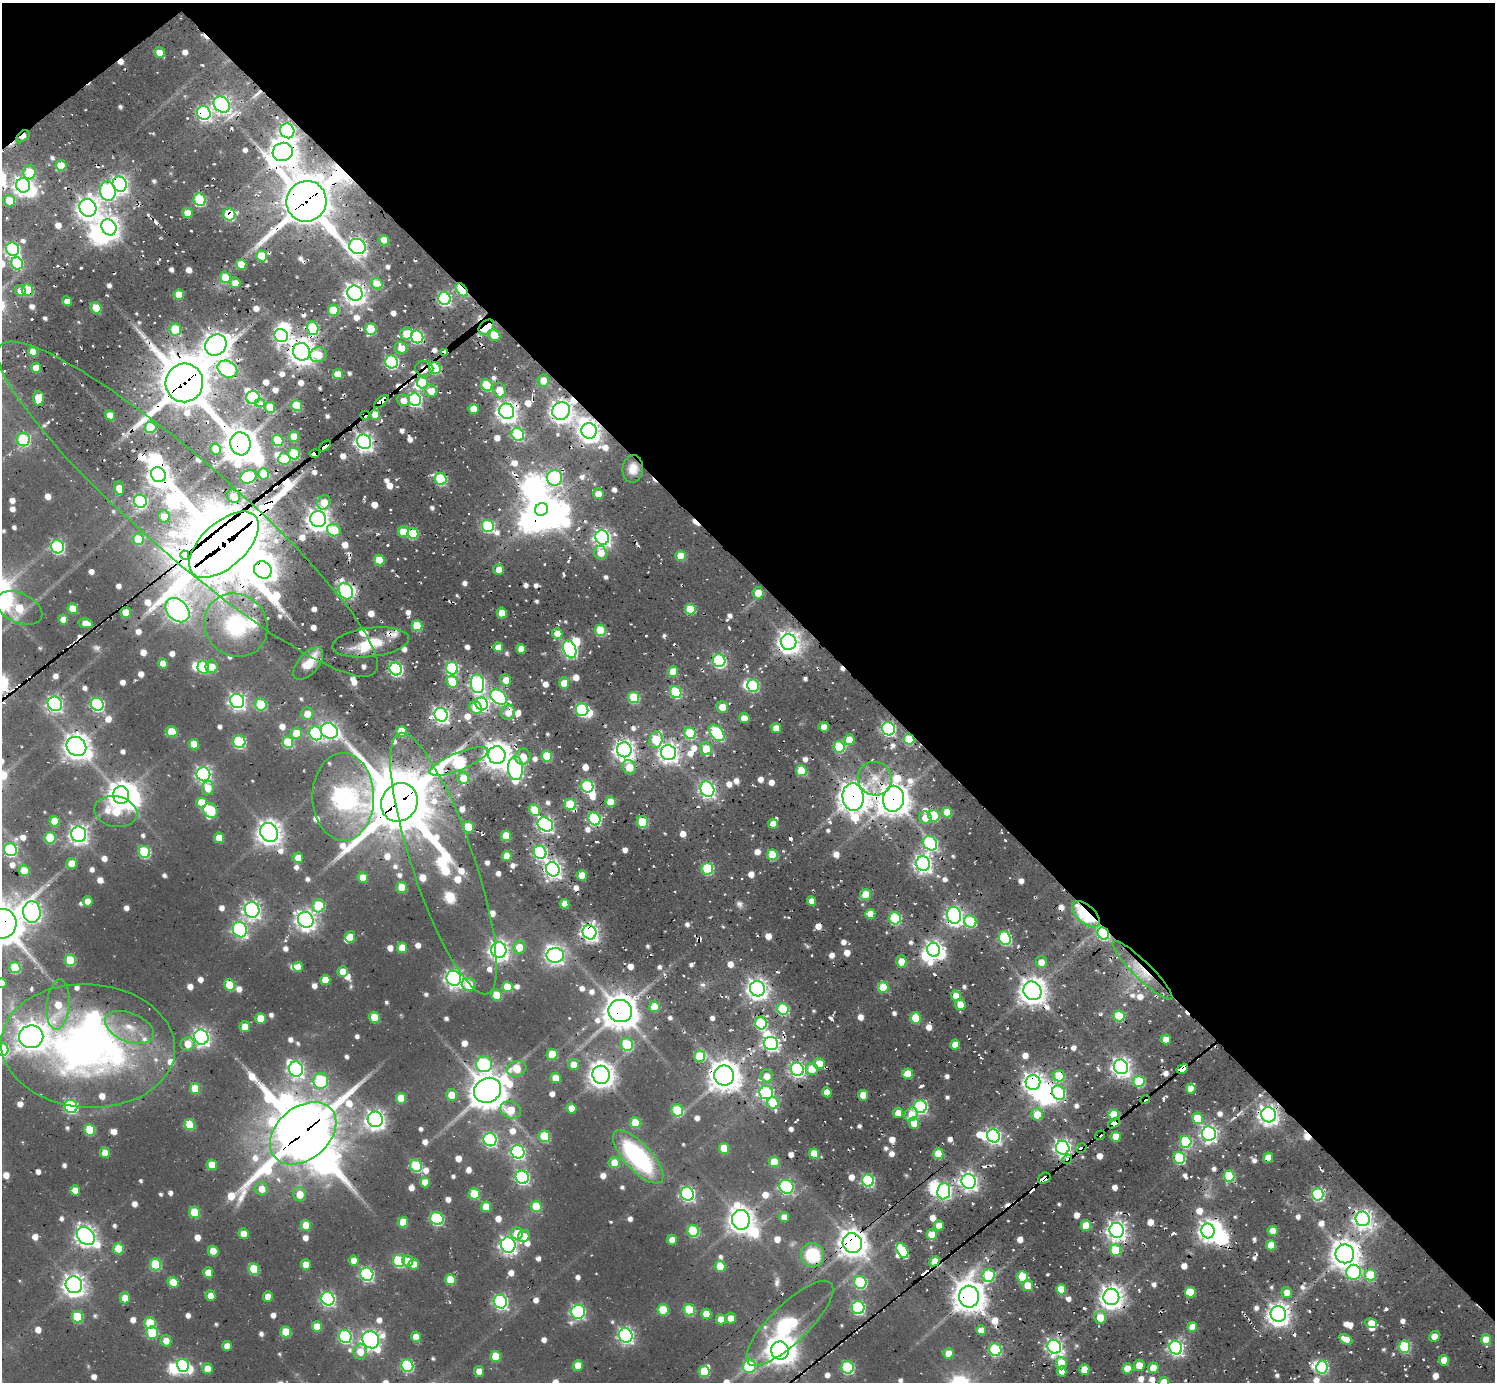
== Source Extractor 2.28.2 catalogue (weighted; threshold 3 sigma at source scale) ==
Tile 3 of 4 x 4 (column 3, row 1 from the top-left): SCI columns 3343-4835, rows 4557-5936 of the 6328 x 6302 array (HDU 1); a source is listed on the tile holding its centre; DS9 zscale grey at full resolution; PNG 1497 x 1384 px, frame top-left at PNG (2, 3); each listed source drawn as its Kron ellipse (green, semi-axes under 4 px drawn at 4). Shown black and unused: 43% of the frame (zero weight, under 2 of 3 exposures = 12% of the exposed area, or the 3 px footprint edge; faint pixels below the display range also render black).
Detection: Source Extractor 2.28.2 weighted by HDU 2 'WHT'; one run over the whole footprint, this tile lists its part. Background 0.0801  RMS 0.0094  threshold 0.0424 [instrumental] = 3 sigma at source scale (4.5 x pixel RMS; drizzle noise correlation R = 1.50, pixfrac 1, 0.05/0.05 arcsec/px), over >= 5 px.
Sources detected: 964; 2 too faint to see at this stretch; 41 inside a brighter object's white glare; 42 cosmic-ray / hot-pixel residue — neither listed nor drawn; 21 inside a brighter listed object's ellipse — not listed separately; of the other 858, all 500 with FLUX_AUTO >= 11.8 (the completeness limit of this list) listed and drawn (358 fainter detections not listed), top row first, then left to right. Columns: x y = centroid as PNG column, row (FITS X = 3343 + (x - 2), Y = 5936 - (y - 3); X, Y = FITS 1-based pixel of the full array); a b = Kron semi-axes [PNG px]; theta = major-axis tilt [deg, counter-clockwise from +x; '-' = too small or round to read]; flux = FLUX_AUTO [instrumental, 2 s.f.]
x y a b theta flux
159 52 5 5 - 14
222 104 9 7 -43 310
204 113 7 6 - 220
287 131 7 6 - 300
23 136 7 4 40 14
283 152 10 9 - 1300
61 165 6 5 - 26
30 172 7 6 - 38
120 184 8 6 -56 360
23 185 7 7 - 480
108 191 10 8 -80 210
200 200 6 6 - 79
9 201 6 5 - 23
306 201 20 20 - 4800
88 208 9 8 - 880
187 213 5 5 - 18
229 214 6 6 - 74
109 227 8 7 - 720
384 240 5 5 - 25
357 246 8 7 - 420
13 249 7 6 - 220
262 256 5 5 - 31
17 263 6 5 - 57
241 264 5 5 - 15
225 277 6 5 - 25
235 283 5 5 - 13
377 284 6 5 - 36
28 290 6 5 - 56
462 290 8 5 -49 92
20 291 6 5 - 12
355 293 8 7 - 700
179 295 5 5 - 26
444 299 6 6 - 180
67 301 5 4 - 12
96 308 6 5 - 26
333 310 6 5 - 30
486 327 9 6 43 48
313 328 7 5 -75 63
175 329 6 6 - 40
371 329 6 5 - 50
406 333 6 6 - 22
494 335 6 5 - 20
281 336 7 6 - 220
417 337 6 6 - 130
216 345 11 10 - 1100
401 348 6 6 - 15
33 352 5 4 - 19
301 352 9 8 - 1100
445 352 4 4 - 730
318 355 8 7 - 18
392 362 6 6 - 150
36 368 5 5 - 20
435 368 6 5 - 66
227 369 10 8 -27 140
424 369 9 8 - 12
338 374 5 5 - 21
543 381 6 6 - 18
422 382 6 5 - 40
184 383 19 19 - 5200
487 385 6 5 - 48
499 390 7 6 - 18
431 391 6 6 - 16
38 398 7 5 -88 23
253 398 6 6 - 120
403 400 7 5 -19 12
415 400 6 6 - 190
381 402 9 4 40 1100
260 403 5 3 - 20
297 405 5 5 - 49
270 407 5 5 - 29
473 409 5 5 - 16
507 411 8 7 - 640
561 411 9 8 - 820
110 415 5 5 - 12
365 415 5 3 - 100
375 415 5 5 - 16
150 427 6 5 - 45
589 431 8 7 - 740
518 434 7 6 - 91
294 437 5 5 - 23
23 440 6 6 - 97
278 440 6 5 - 46
364 442 7 7 - 470
240 444 11 10 - 2000
325 446 7 3 39 730
216 449 5 5 - 22
315 453 5 3 - 980
294 454 6 5 - 67
284 459 6 5 - 40
633 469 14 10 83 13
263 474 5 5 - 24
158 475 8 7 - 770
248 477 8 6 25 110
554 478 8 7 - 190
441 479 6 5 - 97
119 488 7 5 -80 18
598 494 5 5 - 14
233 496 7 6 - 14
140 501 7 6 - 180
324 502 7 6 - 20
187 509 249 47 -41 1100
542 509 7 6 - 1000
164 516 6 6 - 16
318 519 8 8 - 830
488 526 6 6 - 93
334 530 7 6 - 34
403 532 5 5 - 22
413 533 5 5 - 49
602 538 7 7 - 400
138 539 6 5 - 36
224 545 42 22 42 9900
57 547 7 6 - 180
601 553 7 6 - 15
185 555 4 4 - 580
681 556 5 5 - 25
379 560 5 5 - 27
263 570 9 8 - 590
499 570 5 5 - 12
346 591 9 6 -62 200
758 593 5 5 - 16
19 608 24 14 -24 48
73 609 5 5 - 27
690 609 5 5 - 35
177 610 14 10 -45 700
126 613 5 5 - 21
502 613 5 5 - 19
63 619 5 5 - 12
86 623 7 5 -11 13
236 625 33 30 -44 100
417 626 5 5 - 38
600 630 5 5 - 50
557 633 5 5 - 14
371 642 38 14 7 38
789 642 8 7 - 740
498 647 5 5 - 15
521 649 5 5 - 16
570 649 9 6 -68 210
719 661 6 6 - 170
163 663 5 5 - 12
308 664 19 10 49 19
203 667 6 5 - 66
212 667 6 6 - 15
452 668 6 6 - 130
396 669 6 6 - 190
673 672 5 5 - 24
506 680 6 5 - 12
452 682 6 5 - 42
564 683 6 5 - 18
477 684 9 6 -83 270
753 686 6 5 - 90
676 692 6 5 - 76
499 697 9 6 -38 200
634 697 6 5 - 56
237 701 7 6 - 360
55 704 7 7 - 260
97 704 7 6 - 170
482 704 6 6 - 170
261 705 6 5 - 60
722 707 6 5 - 17
475 708 7 6 - 17
582 710 6 6 - 120
508 713 7 7 - 12
307 714 6 6 - 12
441 715 7 6 - 360
744 718 5 5 - 14
824 727 5 5 - 15
776 728 5 5 - 17
888 729 7 6 - 180
329 731 9 7 -29 300
172 732 6 5 - 33
402 732 5 5 - 42
296 733 6 6 - 18
316 733 7 6 - 170
690 733 6 5 - 71
717 733 9 6 -51 140
909 739 5 5 - 47
656 740 8 6 74 52
849 740 5 5 - 20
239 742 6 6 - 110
288 742 6 5 - 50
194 744 5 5 - 23
76 746 10 9 - 1100
839 747 6 5 - 60
706 749 6 6 - 24
624 750 7 7 - 660
668 753 7 7 - 570
497 755 9 8 - 1300
547 756 5 5 - 43
523 757 8 7 - 19
459 761 31 8 22 190
629 767 7 6 - 21
515 768 12 7 -86 280
801 771 5 5 - 45
203 774 7 6 - 300
463 778 6 5 - 20
875 779 17 16 - 23
587 786 6 6 - 110
208 788 7 6 - 17
707 789 8 6 -61 310
121 795 9 8 - 1100
343 797 44 31 -89 700
853 797 14 10 -85 1500
893 799 13 10 82 1600
201 802 5 5 - 18
399 802 20 17 60 6000
610 802 5 5 - 22
570 804 6 5 - 50
210 810 8 7 - 75
534 810 6 5 - 40
116 811 21 15 -11 35
947 812 5 5 - 23
934 816 6 5 - 51
925 818 6 6 - 14
594 819 6 6 - 140
54 821 5 5 - 22
642 822 6 5 - 46
545 824 8 6 -33 290
773 824 5 5 - 13
468 827 6 5 - 26
269 832 10 8 -57 990
79 834 8 7 - 450
506 836 5 5 - 32
50 838 6 5 - 48
219 838 5 5 - 21
930 843 7 6 - 170
10 850 6 6 - 140
144 852 6 5 - 90
540 852 7 6 - 190
773 855 5 5 - 45
507 856 5 5 - 14
298 858 5 5 - 15
72 863 5 5 - 17
443 863 138 31 -71 320
923 864 7 7 - 430
553 869 7 6 - 440
707 869 6 5 - 83
24 871 5 5 - 25
582 875 5 5 - 22
363 877 5 5 - 20
402 887 5 5 - 30
866 894 6 5 - 29
88 901 5 5 - 13
811 901 5 4 - 12
565 904 5 4 - 15
319 906 6 6 - 54
252 910 8 7 - 410
32 912 11 8 -85 460
870 914 5 5 - 15
1086 914 17 9 -43 97
954 915 8 7 - 400
895 918 6 6 - 88
306 920 8 7 - 600
970 921 6 6 - 66
2 924 15 15 - 3300
240 930 8 7 - 220
589 932 7 6 - 440
1103 933 6 5 - 120
350 937 5 5 - 21
1005 938 7 5 -68 120
519 947 6 6 - 19
402 948 5 5 - 22
499 950 8 7 - 590
934 950 7 6 - 380
555 955 9 7 2 390
70 960 6 5 - 47
901 961 6 5 - 16
1041 962 5 5 - 12
298 967 5 5 - 13
15 968 6 5 - 50
1142 970 41 8 -45 26
343 972 5 5 - 16
454 978 7 7 - 420
325 980 5 5 - 19
2 983 5 5 - 13
469 984 7 6 - 29
230 985 6 5 - 38
507 987 5 5 - 28
883 987 5 5 - 33
757 989 8 7 - 640
1032 991 10 8 -49 1200
497 995 5 5 - 32
956 996 5 5 - 19
58 1005 25 11 85 30
960 1005 5 5 - 15
654 1007 5 5 - 27
783 1009 6 5 - 88
620 1011 12 11 - 1900
1119 1016 5 5 - 53
374 1017 5 5 - 28
261 1018 5 5 - 26
916 1018 5 5 - 40
761 1023 6 5 - 90
245 1026 5 5 - 14
129 1027 26 14 -22 23
31 1037 12 11 - 1200
201 1037 7 7 - 400
1166 1039 5 5 - 17
771 1043 7 6 - 220
188 1044 7 6 - 17
627 1045 6 6 - 70
955 1045 5 5 - 16
88 1046 87 61 -4 520
2 1049 6 6 - 92
552 1054 5 5 - 36
699 1056 5 5 - 41
484 1064 8 8 - 130
573 1064 5 5 - 14
819 1064 6 5 - 25
1121 1067 7 7 - 520
296 1069 7 7 - 310
517 1069 10 7 19 24
797 1069 7 6 - 250
812 1069 6 6 - 18
1182 1069 6 4 31 910
908 1074 5 5 - 22
601 1075 9 8 - 1000
724 1076 10 10 - 1500
767 1076 6 6 - 12
1059 1076 6 5 - 38
555 1078 5 5 - 18
321 1081 8 7 - 100
1139 1081 5 5 - 67
1033 1082 7 7 - 570
1191 1088 5 5 - 16
195 1089 5 5 - 28
488 1090 14 12 30 2300
827 1092 5 4 - 13
766 1093 7 6 - 180
1058 1093 7 6 - 120
451 1095 5 5 - 17
863 1095 5 5 - 21
401 1098 5 5 - 26
1145 1099 5 3 - 62
773 1103 6 5 - 40
71 1106 6 6 - 140
920 1107 6 6 - 170
571 1108 5 5 - 13
511 1110 10 8 -23 24
677 1110 6 5 - 60
898 1113 5 5 - 13
911 1114 7 6 - 20
1037 1114 6 6 - 21
1114 1115 5 5 - 61
1268 1115 7 7 - 580
1197 1118 6 5 - 31
375 1119 8 7 - 530
635 1123 5 5 - 37
914 1123 5 5 - 17
1114 1123 7 4 38 900
189 1125 5 5 - 39
90 1130 6 5 - 47
303 1133 37 26 40 5900
1209 1134 7 7 - 350
1100 1135 5 4 - 71
544 1136 6 5 - 60
993 1136 7 6 - 230
1116 1137 5 5 - 23
490 1140 7 6 - 190
1186 1142 6 5 - 98
724 1148 5 5 - 29
1063 1148 7 6 - 420
1081 1148 5 4 - 82
518 1152 7 6 - 220
105 1153 5 5 - 19
814 1154 5 5 - 27
938 1154 5 5 - 34
638 1157 34 13 -47 140
1179 1158 6 5 - 80
1268 1158 5 5 - 20
1067 1159 5 4 - 82
774 1162 5 5 - 28
614 1163 5 5 - 20
212 1165 5 5 - 23
416 1166 6 6 - 76
1229 1176 5 5 - 70
522 1177 7 6 - 200
1044 1178 6 5 - 220
868 1180 6 6 - 120
969 1181 7 7 - 460
425 1182 5 5 - 14
787 1187 7 7 - 150
262 1189 6 6 - 14
75 1190 5 5 - 14
944 1191 8 6 84 200
300 1194 7 6 - 17
474 1194 5 5 - 49
687 1194 7 6 - 240
1318 1194 6 5 - 140
536 1206 5 5 - 36
486 1207 5 5 - 23
194 1212 6 5 - 38
784 1217 5 5 - 14
437 1219 7 6 - 120
1363 1219 7 7 - 490
741 1220 10 9 - 1000
403 1222 5 5 - 30
306 1225 5 5 - 24
939 1225 5 5 - 12
1086 1225 5 5 - 25
1117 1230 7 7 - 550
693 1231 6 5 - 75
1208 1231 7 6 - 540
1273 1231 5 5 - 20
517 1233 6 6 - 22
243 1234 5 5 - 17
932 1235 5 5 - 28
86 1236 10 7 -43 620
524 1236 6 5 - 12
672 1240 5 5 - 13
852 1243 10 9 - 1300
508 1245 8 7 - 390
1271 1245 5 5 - 27
118 1249 5 5 - 27
1115 1250 5 5 - 44
213 1251 5 5 - 21
902 1251 8 5 -63 42
1345 1254 9 9 - 1300
813 1255 12 11 - 56
354 1261 5 5 - 12
399 1261 6 6 - 95
408 1261 6 5 - 14
934 1261 6 4 44 34
414 1264 5 5 - 12
156 1265 6 5 - 56
306 1265 5 5 - 19
720 1266 5 5 - 25
254 1269 6 5 - 50
1353 1272 7 7 - 140
208 1273 5 5 - 15
367 1274 7 6 - 200
989 1275 7 6 - 63
1370 1275 6 5 - 40
1022 1277 6 5 - 44
450 1280 5 5 - 35
173 1282 6 5 - 22
860 1282 6 6 - 110
74 1285 8 8 - 790
1028 1285 5 5 - 20
1061 1289 5 5 - 23
1190 1292 5 5 - 32
1287 1292 5 5 - 12
211 1296 5 5 - 14
268 1296 5 5 - 13
969 1297 11 10 - 1700
1111 1297 8 8 - 860
125 1298 5 5 - 16
328 1299 7 6 - 220
500 1302 7 6 - 240
858 1308 6 6 - 160
663 1310 5 5 - 38
689 1310 6 5 - 59
578 1312 7 6 - 230
706 1314 5 5 - 17
1278 1314 8 7 - 800
77 1317 6 5 - 54
1100 1317 6 6 - 20
731 1318 5 5 - 13
721 1319 5 5 - 14
150 1323 6 5 - 40
790 1323 58 19 44 99
1371 1323 6 4 -13 15
317 1327 5 5 - 26
1192 1327 5 5 - 18
981 1330 5 5 - 13
286 1332 5 5 - 29
152 1333 6 5 - 57
626 1335 7 6 - 300
345 1336 7 6 - 150
1434 1336 6 5 - 14
416 1337 5 5 - 13
1345 1339 7 4 -27 13
1486 1339 5 5 - 19
371 1340 9 8 - 440
166 1341 6 5 - 13
227 1346 5 5 - 12
1404 1346 6 6 - 81
1054 1347 7 6 - 310
1176 1348 7 6 - 280
995 1350 6 6 - 85
780 1351 9 9 - 1100
360 1352 8 6 84 16
948 1353 5 5 - 16
496 1356 5 5 - 34
1444 1360 5 5 - 15
1061 1363 6 5 - 22
183 1365 6 5 - 120
578 1365 5 5 - 16
1139 1365 6 5 - 16
407 1366 6 6 - 110
749 1366 7 6 - 72
848 1367 6 6 - 110
1322 1367 6 5 - 87
1127 1368 5 5 - 15
1153 1368 5 5 - 17
207 1369 5 5 - 18
1084 1369 5 5 - 22
479 1371 5 5 - 15
1062 1371 5 4 - 12
704 1372 5 5 - 41
1164 1382 5 5 - 21
Overlapping masked pixels (flux is a lower limit): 99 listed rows (the first 20) at x y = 222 104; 204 113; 287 131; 23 136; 283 152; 120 184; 200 200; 9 201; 306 201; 229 214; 28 290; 462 290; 355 293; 486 327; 313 328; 281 336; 417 337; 216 345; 301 352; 445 352
Isophote crosses this tile's border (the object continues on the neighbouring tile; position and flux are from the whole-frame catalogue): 7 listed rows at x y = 9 201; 187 509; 19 608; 2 924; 2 983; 2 1049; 1164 1382